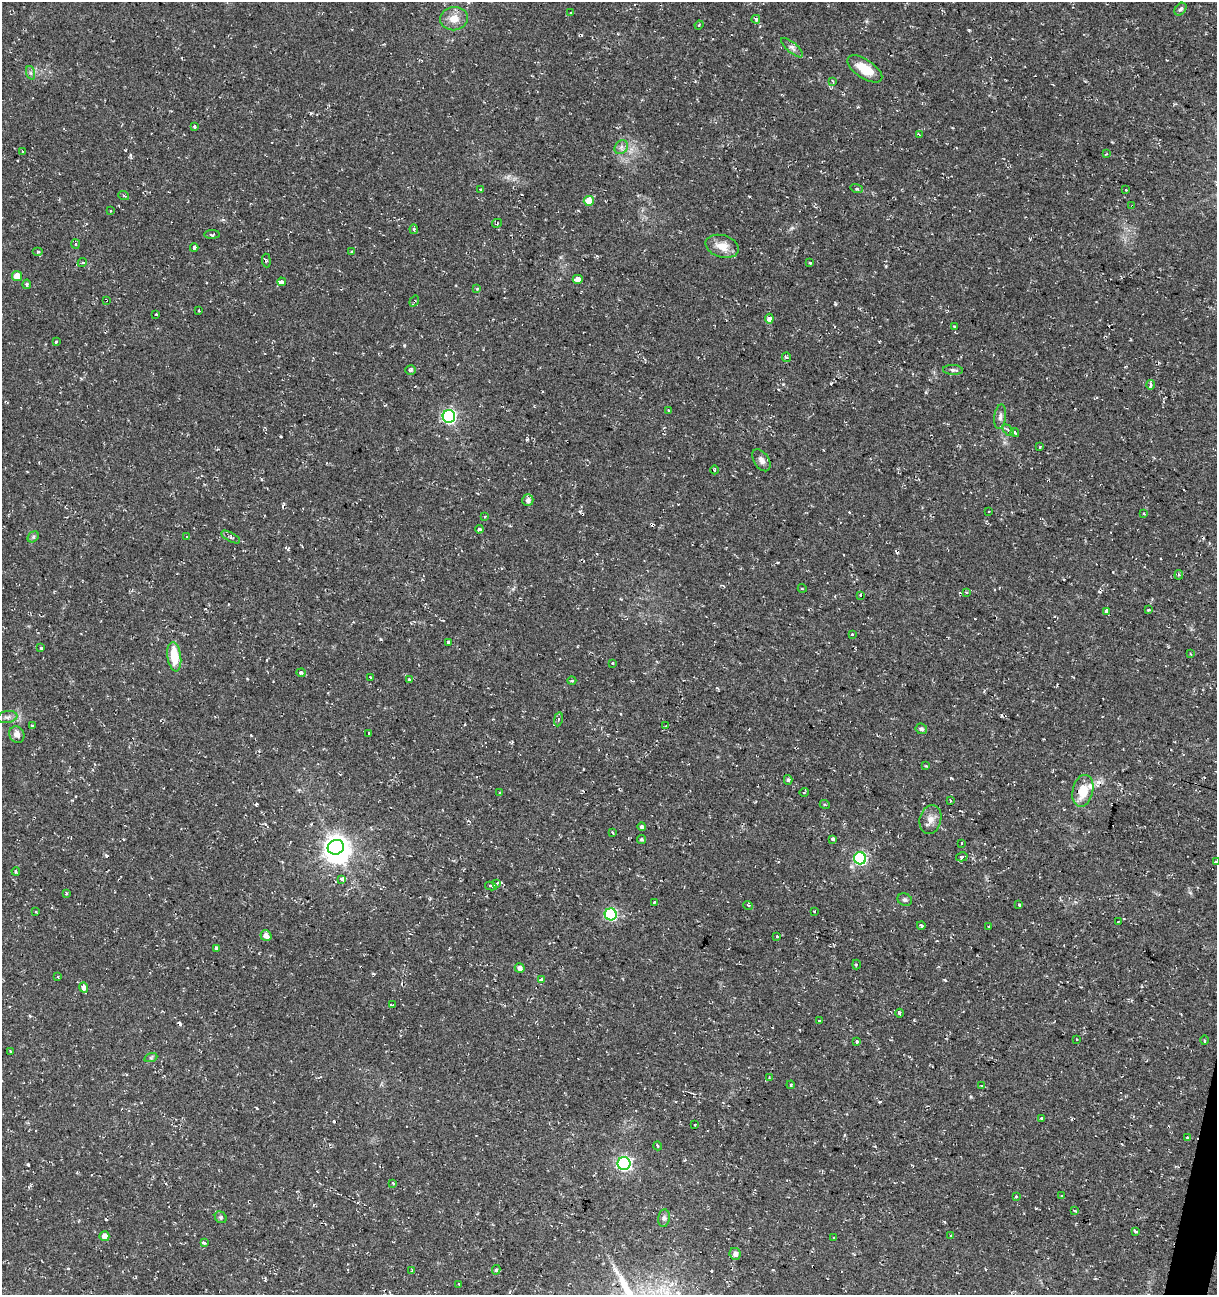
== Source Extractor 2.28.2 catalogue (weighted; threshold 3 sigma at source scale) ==
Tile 6 of 4 x 4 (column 2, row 2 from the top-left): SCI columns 1497-2711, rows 2589-3881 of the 5362 x 5188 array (HDU 1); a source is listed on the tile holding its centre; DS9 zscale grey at full resolution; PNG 1219 x 1297 px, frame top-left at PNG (2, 2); each listed source drawn as its Kron ellipse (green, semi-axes under 4 px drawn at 4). Shown black and unused: <1% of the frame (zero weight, under 2 of 3 exposures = <1% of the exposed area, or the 3 px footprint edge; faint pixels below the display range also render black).
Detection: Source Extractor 2.28.2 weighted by HDU 2 'WHT'; one run over the whole footprint, this tile lists its part. Background 0.0395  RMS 0.004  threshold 0.0181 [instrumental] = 3 sigma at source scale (4.5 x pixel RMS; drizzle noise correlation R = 1.50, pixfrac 1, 0.0396/0.0396 arcsec/px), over >= 5 px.
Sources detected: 186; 1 inside a brighter object's white glare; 25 cosmic-ray / hot-pixel residue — neither listed nor drawn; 2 inside a brighter listed object's ellipse — not listed separately; the other 158 listed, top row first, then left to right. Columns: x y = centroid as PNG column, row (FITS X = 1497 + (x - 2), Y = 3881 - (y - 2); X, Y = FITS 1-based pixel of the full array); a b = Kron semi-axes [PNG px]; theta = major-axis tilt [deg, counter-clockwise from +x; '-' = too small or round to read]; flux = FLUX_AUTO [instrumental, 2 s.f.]
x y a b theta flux
1180 9 7 5 50 0.98
571 13 3 2 - 0.34
454 19 14 11 7 4.9
756 19 4 3 - 1.2
699 25 4 3 - 0.36
792 48 14 5 -40 1.5
865 69 20 9 -33 8.5
31 73 7 4 -71 0.84
833 81 3 3 - 0.43
194 126 3 3 - 1.1
919 135 3 3 - 0.96
621 147 7 6 - 1.4
23 152 3 3 - 0.79
1106 154 3 3 - 0.31
857 189 6 4 -17 0.6
481 190 3 3 - 0.41
1126 190 3 2 - 0.38
124 196 5 3 - 0.47
589 201 5 5 - 7.1
1132 206 3 2 - 0.41
110 211 3 2 - 0.41
497 223 5 3 - 0.55
414 229 5 3 - 0.88
212 234 8 3 1 0.57
75 244 5 3 - 0.49
722 246 17 11 -16 5.2
194 248 4 3 - 3
38 252 5 3 - 0.49
352 252 3 3 - 9.8
266 261 7 3 -84 0.39
82 263 5 3 - 0.52
810 263 3 3 - 0.44
17 276 5 5 - 5.3
578 279 5 4 - 15
282 282 4 3 - 17
27 284 5 4 - 0.67
477 289 4 3 - 0.46
106 300 3 3 - 0.59
414 301 6 3 55 0.53
199 311 3 3 - 0.48
156 314 3 3 - 1.1
769 319 5 3 - 15
954 326 3 2 - 0.68
56 342 3 2 - 0.56
786 357 5 4 - 0.66
410 370 5 4 - 0.75
953 370 10 5 -3 1.1
1150 385 5 3 - 2
669 411 3 3 - 0.74
449 416 6 6 - 76
1000 417 12 6 83 1.5
1008 430 6 4 -46 0.71
1015 433 4 3 - 3.7
1040 447 3 3 - 0.71
761 460 12 7 -57 1.8
714 470 4 3 - 0.36
528 500 6 5 - 1.7
989 512 3 2 - 0.36
1144 513 3 3 - 0.82
485 516 4 2 - 0.38
479 529 4 3 - 1.7
186 536 3 2 - 0.36
33 537 6 4 46 0.7
231 537 10 4 -29 0.95
1179 575 5 4 - 0.51
802 588 4 3 - 0.31
966 592 3 3 - 0.52
860 595 4 3 - 0.38
1148 610 3 3 - 1.9
1107 611 4 3 - 9
852 634 3 2 - 0.88
448 642 3 3 - 1.6
41 648 3 3 - 1.1
1190 654 4 3 - 0.45
174 657 15 7 -82 11
612 663 4 3 - 0.33
301 673 4 4 - 0.73
370 678 4 3 - 2.1
410 679 3 3 - 0.58
572 681 4 3 - 0.39
7 717 10 6 9 1.5
558 719 7 3 80 0.58
32 725 3 3 - 0.64
666 726 3 2 - 0.63
921 729 6 5 - 1.1
369 733 3 3 - 0.65
17 734 8 7 - 2.1
926 766 4 3 - 0.36
788 780 5 4 - 0.64
1083 791 16 10 77 8
804 792 5 3 - 0.34
500 793 3 3 - 0.37
950 800 3 2 - 0.28
825 805 5 3 - 0.35
930 819 15 10 74 3.1
642 827 4 4 - 1.2
612 832 3 2 - 0.4
641 839 4 4 - 0.57
833 839 3 3 - 1.8
961 843 3 2 - 0.57
336 847 8 7 - 320
962 857 6 4 15 1.2
860 858 6 6 - 52
1216 862 4 3 - 1.4
16 871 4 3 - 0.68
342 879 4 3 - 3.3
497 883 4 3 - 4
491 886 6 3 -11 2.6
66 893 4 3 - 0.53
905 900 7 6 - 0.95
654 902 4 3 - 0.4
748 905 5 3 - 0.39
1019 905 3 3 - 1.1
815 911 3 2 - 0.31
36 912 3 2 - 0.38
611 914 6 6 - 46
1118 922 3 2 - 0.28
921 925 4 3 - 0.99
989 926 3 2 - 0.37
266 936 6 5 - 2
777 936 3 2 - 0.55
216 948 3 3 - 2.9
856 965 5 2 - 0.43
520 968 5 4 - 2.1
58 977 3 2 - 0.35
541 979 3 3 - 2.4
84 987 5 4 - 4.8
392 1005 4 3 - 1.1
899 1013 4 3 - 0.55
819 1020 3 3 - 0.46
1076 1040 3 3 - 0.75
1205 1040 5 3 - 0.43
857 1042 3 3 - 2.6
10 1051 3 2 - 0.33
151 1057 7 4 19 0.6
769 1077 3 2 - 0.43
791 1085 4 3 - 0.45
982 1085 4 3 - 0.49
1042 1118 3 3 - 2
695 1124 3 3 - 0.73
1187 1137 3 3 - 0.86
658 1146 4 3 - 0.39
624 1163 6 6 - 80
393 1183 4 3 - 0.49
1016 1196 3 3 - 1.1
1062 1196 3 3 - 0.41
1074 1210 4 3 - 1.2
221 1217 6 5 - 0.66
664 1218 9 6 82 1.1
1135 1231 3 3 - 1.2
951 1235 3 3 - 0.87
104 1236 5 5 - 2.9
833 1238 3 2 - 0.58
204 1243 4 3 - 1.8
735 1254 6 5 - 2.1
412 1270 3 3 - 0.47
496 1270 5 4 - 0.67
459 1284 3 2 - 0.47
Overlapping masked pixels (flux is a lower limit): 3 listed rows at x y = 1132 206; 106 300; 414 301
Isophote crosses this tile's border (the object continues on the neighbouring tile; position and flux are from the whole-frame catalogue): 2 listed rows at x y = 7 717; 1216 862
Unlisted compact peaks at least as high as the median listed source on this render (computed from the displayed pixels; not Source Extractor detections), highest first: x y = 969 30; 951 778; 945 980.